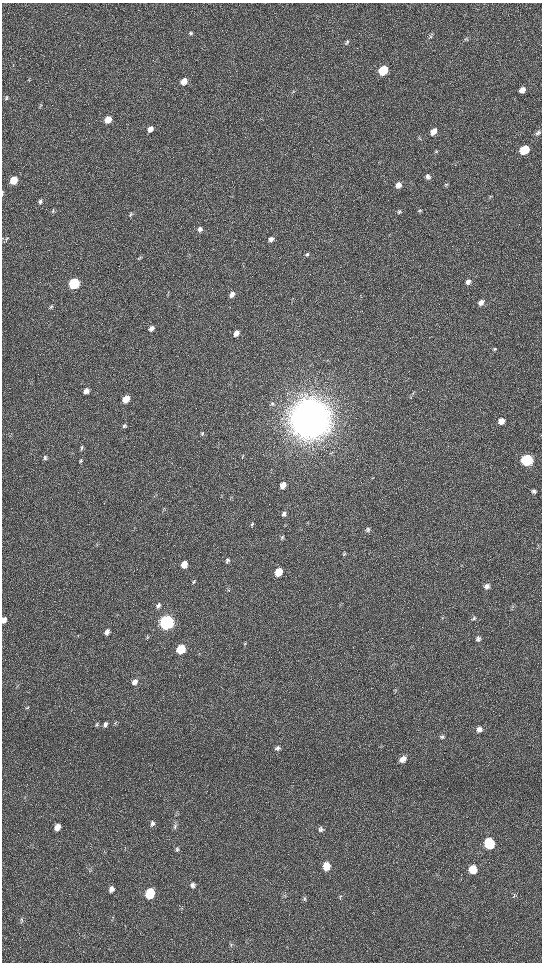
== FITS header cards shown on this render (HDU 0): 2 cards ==
NAXIS1  =                 1080 / length of data axis 1
NAXIS2  =                 1920 / length of data axis 2

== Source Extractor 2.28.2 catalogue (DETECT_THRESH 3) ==
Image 1080 x 1920 px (HDU 0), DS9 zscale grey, zoomed out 1/2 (1 PNG px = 2 x 2 image px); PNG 544 x 964 px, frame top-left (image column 1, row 1919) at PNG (2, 3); no overlay
Background 519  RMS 36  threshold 108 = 3 sigma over >= 5 px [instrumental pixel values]
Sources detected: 105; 1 cannot appear on this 1/2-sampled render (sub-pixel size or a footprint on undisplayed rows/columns) and is not listed; the other 104 listed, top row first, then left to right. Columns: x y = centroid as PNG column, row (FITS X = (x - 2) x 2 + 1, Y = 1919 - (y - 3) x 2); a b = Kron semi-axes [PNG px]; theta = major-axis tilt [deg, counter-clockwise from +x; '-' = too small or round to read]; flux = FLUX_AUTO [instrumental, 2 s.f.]
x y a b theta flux
191 33 6 5 - 1.5e+04
431 35 6 5 - 1.4e+04
466 39 6 4 44 1.1e+04
347 42 7 4 52 1.5e+04
383 70 6 5 - 3.9e+05
184 81 7 5 58 6.7e+04
522 90 7 6 - 5.2e+04
6 98 6 3 66 1.0e+04
108 120 6 5 - 1.1e+05
150 129 6 4 59 3.7e+04
434 131 6 5 - 5.8e+04
538 132 7 5 38 2.1e+04
420 138 5 3 - 8.9e+03
524 150 6 5 - 3.2e+05
436 151 6 3 47 8.5e+03
428 177 6 5 - 2.4e+04
14 180 6 5 - 1.5e+05
398 185 6 5 - 4.4e+04
446 185 6 3 71 9.6e+03
2 193 6 2 88 7.9e+03
490 196 3 2 - 1.0e+04
40 202 7 4 74 1.7e+04
53 211 6 4 87 1.1e+04
399 211 7 4 70 1.2e+04
420 211 5 4 - 9.9e+03
130 214 7 3 73 9.1e+03
200 229 6 5 - 2.8e+04
7 238 6 2 43 7.7e+03
271 239 7 5 57 2.6e+04
307 254 6 4 46 1.3e+04
140 258 6 4 51 1.1e+04
468 282 7 6 - 2.9e+04
74 283 6 5 - 9.4e+05
168 294 5 4 - 8.0e+03
232 294 6 4 60 3.7e+04
293 298 3 2 - 5.0e+03
481 302 7 5 57 3.5e+04
51 307 6 4 39 1.2e+04
151 328 7 5 58 3.4e+04
236 333 6 4 52 5.1e+04
494 349 5 4 - 1.0e+04
86 391 7 5 60 4.1e+04
413 393 4 3 - 6.3e+03
126 399 7 5 57 1.3e+05
272 404 6 4 67 9.5e+03
310 419 14 14 - 2.8e+07
501 421 6 5 - 6.7e+04
124 426 6 5 - 1.5e+04
202 434 7 3 69 1.0e+04
82 448 7 3 79 1.2e+04
45 457 6 4 84 1.4e+04
242 457 5 3 - 8.2e+03
527 460 6 6 - 1.1e+06
81 461 5 3 - 1.1e+04
283 485 6 5 - 6.8e+04
534 491 5 5 - 1.9e+04
284 514 6 5 - 2.3e+04
252 524 7 4 61 1.2e+04
368 529 6 5 - 1.4e+04
282 537 6 4 61 1.2e+04
97 544 5 2 - 6.3e+03
344 554 5 4 - 9.3e+03
227 560 7 4 75 1.4e+04
184 564 6 5 - 9.3e+04
279 572 6 5 - 2.0e+05
194 581 6 3 55 9.4e+03
487 586 7 6 - 2.8e+04
158 605 7 5 65 2.3e+04
442 617 3 2 - 4.9e+03
474 618 6 4 54 1.2e+04
4 620 6 4 69 4.0e+04
166 622 6 5 - 4.1e+06
107 632 7 5 66 4.0e+04
147 637 5 3 - 7.1e+03
478 639 6 5 - 2.0e+04
245 643 6 3 55 9.4e+03
181 649 6 5 - 4.3e+05
134 682 7 5 54 4.1e+04
27 708 7 3 51 1.0e+04
115 723 6 4 42 1.1e+04
96 725 6 4 47 1.2e+04
105 725 6 4 70 2.0e+04
479 729 7 6 - 3.9e+04
442 737 6 5 - 1.6e+04
277 748 7 5 71 2.0e+04
403 759 8 6 53 4.9e+04
177 813 5 4 - 1.1e+04
152 823 7 5 66 2.3e+04
175 826 6 4 80 1.5e+04
57 827 7 5 62 6.1e+04
321 829 7 6 - 2.0e+04
489 843 7 6 - 5.1e+05
177 849 6 4 69 1.3e+04
326 866 7 6 - 1.1e+05
91 870 4 2 - 6.1e+03
473 870 7 6 - 1.4e+05
193 885 7 6 - 3.0e+04
111 889 8 5 67 3.1e+04
150 893 7 5 72 3.8e+05
341 896 5 4 - 1.0e+04
514 896 5 1 - 4.6e+03
304 898 8 4 79 1.4e+04
21 920 7 5 80 1.5e+04
231 945 5 2 - 7.4e+03
At the frame edge (FLAGS 8, measured only in part): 2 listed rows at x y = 2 193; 4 620
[1 sub-pixel or undisplayed-footprint detection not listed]